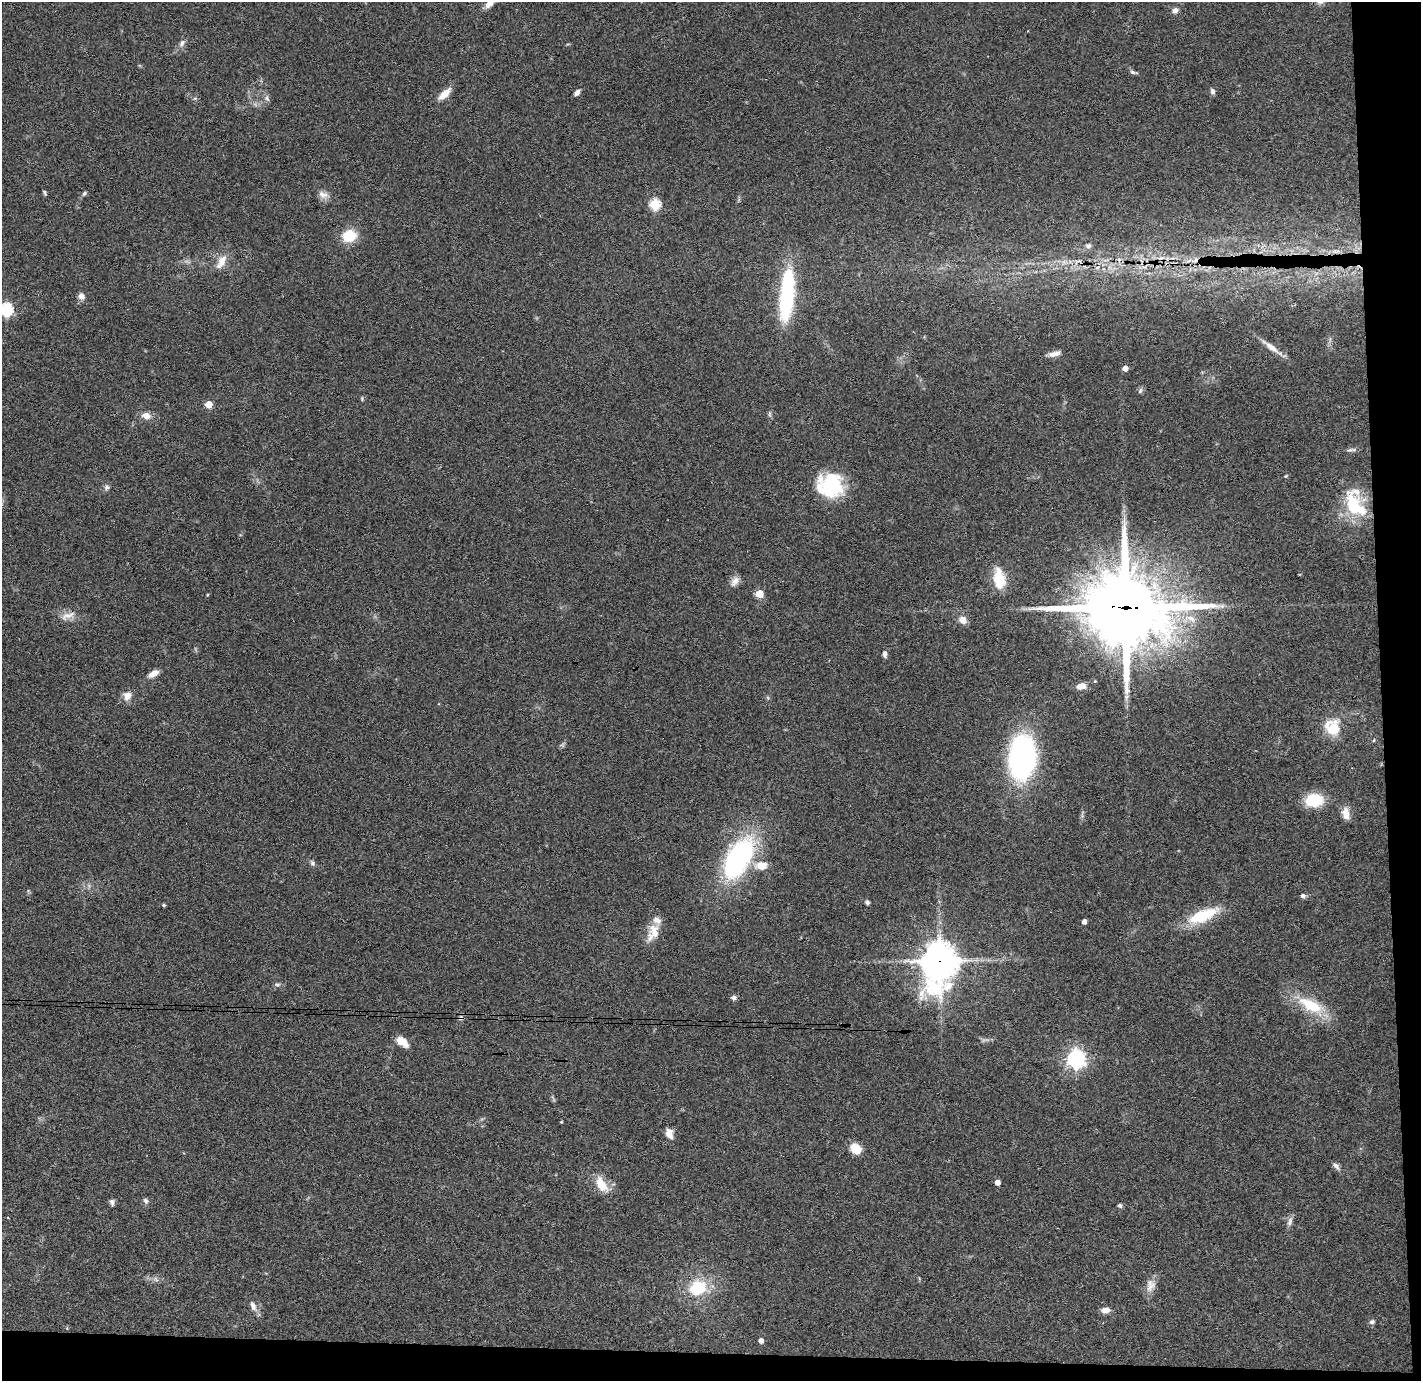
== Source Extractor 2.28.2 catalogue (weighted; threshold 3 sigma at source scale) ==
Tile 9 of 3 x 3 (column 3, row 3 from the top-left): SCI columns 2896-4314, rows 78-1456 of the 4370 x 4295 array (HDU 1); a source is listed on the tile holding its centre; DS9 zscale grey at full resolution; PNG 1423 x 1383 px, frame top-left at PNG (2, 2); no overlay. Shown black and unused: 5% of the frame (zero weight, under 3 of 4 exposures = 6% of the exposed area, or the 3 px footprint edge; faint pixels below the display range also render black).
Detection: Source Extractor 2.28.2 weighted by HDU 2 'WHT'; one run over the whole footprint, this tile lists its part. Background 0.0824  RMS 0.0056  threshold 0.0254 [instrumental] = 3 sigma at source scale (4.5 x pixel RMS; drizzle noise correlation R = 1.50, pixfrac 1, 0.05/0.05 arcsec/px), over >= 5 px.
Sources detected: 82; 1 inside a brighter object's white glare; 1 cosmic-ray / hot-pixel residue — not listed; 3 inside a brighter listed object's ellipse — not listed separately; the other 77 listed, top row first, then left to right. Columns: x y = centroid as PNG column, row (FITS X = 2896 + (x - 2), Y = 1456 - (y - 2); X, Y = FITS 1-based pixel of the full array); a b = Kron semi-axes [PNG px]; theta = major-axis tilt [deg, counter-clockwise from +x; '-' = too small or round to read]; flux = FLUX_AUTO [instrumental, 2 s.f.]
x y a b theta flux
489 4 15 7 43 4
1175 11 8 7 - 2.1
182 43 10 6 54 2.2
1132 72 7 5 -19 1.3
1212 91 8 6 -78 1.5
577 93 6 5 - 2.6
444 94 18 8 45 6.3
267 98 9 5 -58 1.4
45 193 8 4 -78 0.81
84 193 7 5 50 1
323 194 14 8 -17 3.5
655 204 5 5 - 44
349 236 15 13 17 13
1088 246 8 7 - 2
1195 260 12 6 33 3.9
221 262 21 9 60 6.5
1064 262 7 4 -72 1.5
81 296 8 7 - 2.8
787 296 58 14 85 59
6 309 6 6 - 77
1271 347 21 7 -37 5.2
1054 354 15 6 14 3.2
1125 368 4 4 - 4.1
1140 391 8 4 64 1.1
209 404 5 5 - 11
146 416 10 7 -23 4.7
1351 450 15 4 8 1.7
1286 476 5 4 - 0.54
830 486 25 23 -7 42
106 487 7 7 - 1.5
1353 505 33 17 -78 27
999 579 25 13 -83 14
735 581 13 8 56 3.6
759 594 5 5 - 16
1125 607 29 25 -7 5500
68 615 23 8 18 4.9
963 620 10 8 -46 4
885 654 8 5 -86 1.8
153 674 12 6 31 4.6
1081 686 10 7 8 4.7
127 696 12 10 46 4.4
1332 727 20 18 -52 14
1374 740 5 3 - 0.51
1022 757 28 17 86 180
1314 800 16 12 5 22
1346 813 16 9 -84 4.9
739 858 52 25 60 83
312 863 7 6 - 1.3
1303 896 6 6 - 1.6
867 902 6 5 - 1.1
164 905 4 4 - 0.78
1202 916 35 12 22 25
1084 922 4 4 - 2.8
653 933 25 13 68 8.9
940 961 17 12 80 1000
277 985 7 5 -2 1.3
733 998 8 5 -2 1.5
1311 1005 35 14 -28 22
461 1018 7 6 - 1.4
402 1042 15 8 -38 6.3
1076 1059 7 7 - 260
561 1122 3 3 - 0.5
669 1133 12 9 -75 4
856 1149 13 10 -45 8
1336 1166 12 5 -48 2
997 1182 4 4 - 4
601 1184 21 11 -61 10
146 1201 8 6 -59 1.4
112 1202 8 5 -82 1.5
1120 1205 5 5 - 1.1
1290 1221 13 6 73 2.2
1151 1285 19 11 76 5
698 1288 20 16 23 23
253 1306 14 8 -67 3.3
1105 1310 11 6 4 3.4
1372 1322 7 6 - 1.5
761 1341 4 4 - 2.9
Overlapping masked pixels (flux is a lower limit): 4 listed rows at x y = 1195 260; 1125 607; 940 961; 461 1018
Isophote crosses this tile's border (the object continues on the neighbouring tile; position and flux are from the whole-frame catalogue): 2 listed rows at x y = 489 4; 6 309